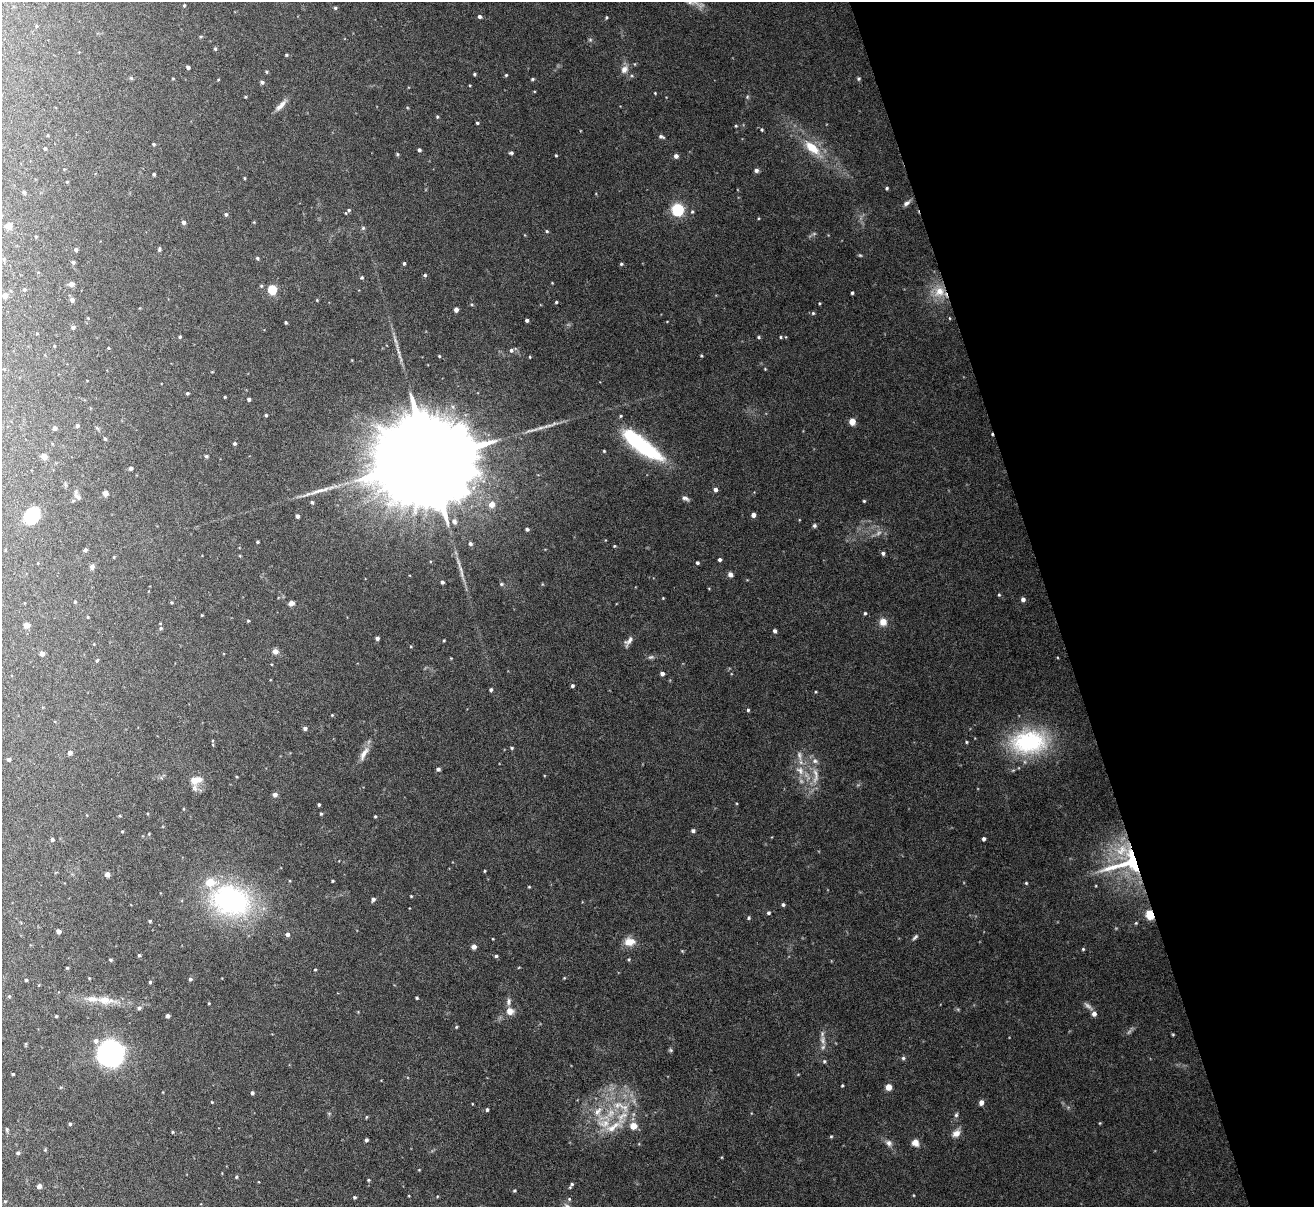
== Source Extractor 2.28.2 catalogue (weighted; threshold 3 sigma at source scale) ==
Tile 12 of 4 x 4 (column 4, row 3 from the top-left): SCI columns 3935-5246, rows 1348-2552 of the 5247 x 5228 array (HDU 1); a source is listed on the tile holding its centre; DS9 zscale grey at full resolution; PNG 1316 x 1209 px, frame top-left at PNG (2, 2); no overlay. Shown black and unused: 20% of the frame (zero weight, under 4 of 8 exposures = <1% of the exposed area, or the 3 px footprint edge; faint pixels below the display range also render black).
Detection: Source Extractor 2.28.2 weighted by HDU 2 'WHT'; one run over the whole footprint, this tile lists its part. Background 0.0598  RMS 0.0025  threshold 0.0101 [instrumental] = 3 sigma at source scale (4.09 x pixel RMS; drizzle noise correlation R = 1.36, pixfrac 0.8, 0.05/0.05 arcsec/px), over >= 5 px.
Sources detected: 281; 8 too faint to see at this stretch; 1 cosmic-ray / hot-pixel residue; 1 long thin detection or spike segment (spike, bleed or trail) — not listed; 8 inside a brighter listed object's ellipse — not listed separately; the other 263 listed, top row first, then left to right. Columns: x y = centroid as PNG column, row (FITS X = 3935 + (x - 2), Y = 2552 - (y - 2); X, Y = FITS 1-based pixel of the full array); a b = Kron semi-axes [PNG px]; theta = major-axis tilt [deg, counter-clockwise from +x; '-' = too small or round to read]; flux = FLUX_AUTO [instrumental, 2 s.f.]
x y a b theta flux
184 5 4 3 - 0.26
335 8 5 4 - 0.32
479 16 5 4 - 0.59
606 17 6 3 82 0.25
36 26 5 3 - 0.23
200 37 5 3 - 0.26
590 40 5 5 - 0.33
215 49 5 4 - 0.31
286 55 5 4 - 0.27
188 67 4 3 - 0.73
624 69 12 9 54 1.5
266 72 4 4 - 0.28
474 74 4 3 - 0.34
506 75 4 4 - 0.28
131 78 6 4 -44 0.29
173 78 4 3 - 0.19
532 79 4 3 - 0.34
858 79 5 5 - 0.34
218 80 4 3 - 0.18
262 82 5 4 - 0.57
470 85 4 2 - 0.18
655 93 3 3 - 0.18
747 97 6 4 48 0.29
281 105 19 6 46 1.5
437 117 4 3 - 0.27
477 123 3 3 - 0.35
736 126 4 3 - 0.23
762 129 5 4 - 0.28
661 137 8 5 -19 0.48
154 144 4 3 - 0.26
45 148 4 3 - 0.27
812 148 27 12 -41 5.8
419 150 4 3 - 0.5
511 153 5 4 - 0.44
397 154 5 4 - 0.26
556 155 3 2 - 0.23
676 156 5 4 - 0.97
756 170 5 4 - 0.63
154 174 3 3 - 0.4
244 178 4 3 - 0.19
67 182 4 3 - 0.19
887 188 3 3 - 0.37
24 192 4 4 - 0.4
907 203 10 5 34 0.79
678 209 6 5 - 39
349 210 6 5 - 0.44
692 212 5 4 - 0.31
226 214 5 4 - 0.45
184 222 5 4 - 0.71
9 226 7 6 - 1.4
363 228 5 5 - 0.38
547 231 4 3 - 0.29
36 236 4 3 - 0.2
76 249 4 4 - 0.55
159 249 6 4 79 0.37
860 255 5 4 - 0.27
257 258 4 4 - 0.35
73 262 4 4 - 0.56
404 263 4 3 - 0.42
621 264 5 4 - 0.32
425 275 4 4 - 0.39
362 278 4 4 - 0.32
71 284 5 4 - 1.3
261 286 5 4 - 0.28
24 289 5 4 - 0.37
272 289 5 5 - 13
939 291 16 14 34 4.3
852 293 3 3 - 0.37
5 296 5 5 - 1.4
72 300 5 5 - 0.86
317 300 3 3 - 0.18
556 302 3 3 - 0.25
820 303 3 3 - 0.2
472 304 5 4 - 0.28
456 310 4 4 - 1
813 313 5 5 - 0.31
949 318 5 3 - 0.18
527 320 4 3 - 0.55
286 322 3 3 - 0.32
73 327 4 4 - 0.66
180 337 4 3 - 0.3
759 337 5 4 - 0.29
781 337 4 4 - 0.25
395 341 10 3 -69 0.61
54 346 3 3 - 0.17
108 348 4 3 - 0.19
511 350 6 5 - 0.56
439 356 3 3 - 0.23
701 356 4 3 - 0.24
530 357 4 3 - 0.18
765 369 4 3 - 0.19
187 393 4 3 - 0.36
225 397 3 2 - 0.21
249 399 3 3 - 0.5
266 415 3 3 - 0.29
621 416 4 4 - 0.26
852 421 5 4 - 3.9
77 426 4 4 - 0.57
54 428 5 4 - 0.67
105 439 4 3 - 0.34
234 443 4 4 - 0.39
640 444 44 12 -37 29
604 451 3 3 - 0.23
44 456 4 4 - 2.5
206 456 4 4 - 0.34
431 459 43 19 13 10000
131 468 4 4 - 0.69
715 490 5 4 - 0.9
105 493 5 5 - 1.3
78 496 14 5 -56 0.95
685 498 10 5 -24 0.73
864 501 3 3 - 0.26
312 502 5 4 - 0.39
492 504 6 6 - 2.1
753 515 4 4 - 1.3
297 516 4 3 - 0.74
31 517 18 14 68 9
454 521 8 7 - 0.86
814 526 5 4 - 0.42
527 529 4 4 - 0.48
257 542 3 3 - 0.3
470 544 5 4 - 0.49
614 546 4 3 - 0.23
5 550 4 3 - 0.16
85 550 4 4 - 0.49
883 553 5 4 - 0.49
114 557 4 3 - 0.19
720 560 4 3 - 0.53
697 563 3 3 - 0.44
92 567 6 5 - 0.79
462 574 12 5 -85 0.83
730 574 5 4 - 1.1
442 582 4 3 - 0.48
501 584 5 5 - 0.32
999 595 4 3 - 0.26
663 598 3 3 - 0.17
1023 599 5 5 - 0.84
75 602 4 3 - 0.24
171 602 4 3 - 0.26
291 603 5 4 - 1
865 613 4 3 - 0.31
202 615 3 3 - 0.2
88 617 4 3 - 0.16
248 621 4 3 - 0.24
883 622 6 6 - 2.7
26 625 5 5 - 1.5
161 628 5 4 - 0.34
775 631 5 4 - 0.66
377 638 4 4 - 0.65
444 640 3 3 - 0.22
628 641 15 7 52 1.2
275 651 6 6 - 1.3
42 653 4 4 - 1.2
97 660 5 3 - 0.21
662 673 5 4 - 0.84
572 686 4 3 - 0.43
491 690 4 4 - 0.44
815 692 4 3 - 0.2
748 710 4 3 - 0.36
332 715 4 3 - 0.2
305 728 4 4 - 0.69
966 742 4 3 - 0.27
1029 742 48 31 5 23
512 748 4 4 - 0.27
70 753 4 4 - 0.99
364 754 23 7 60 2.1
799 756 14 6 -84 1.3
9 759 4 3 - 0.66
438 769 5 4 - 0.53
800 770 15 10 -46 2.7
815 776 28 8 -89 3.1
196 780 14 8 11 2.7
275 794 5 5 - 1
319 804 3 3 - 0.3
321 814 4 3 - 0.3
120 816 5 3 - 0.23
375 816 3 3 - 0.27
122 831 4 4 - 0.22
693 831 5 4 - 0.58
984 839 4 3 - 0.6
52 840 4 4 - 0.45
1127 863 59 29 15 27
484 871 3 3 - 0.24
107 874 5 5 - 1.1
332 881 3 3 - 0.24
1026 883 4 4 - 0.24
529 887 3 3 - 0.21
411 896 4 3 - 0.19
373 899 5 4 - 0.65
231 900 55 40 -17 37
783 905 4 4 - 0.42
768 913 4 4 - 0.43
1150 915 7 6 - 5.4
749 918 5 4 - 0.35
150 921 3 3 - 0.27
1136 923 5 4 - 0.25
58 931 4 4 - 1.1
287 934 5 5 - 0.72
915 937 10 5 48 0.54
493 939 4 3 - 0.16
630 942 14 10 3 2.6
474 947 5 5 - 1.1
1083 949 4 4 - 0.27
682 951 4 4 - 0.2
139 955 4 4 - 0.3
496 956 4 4 - 0.39
111 960 5 4 - 0.31
67 968 4 3 - 0.25
315 970 4 3 - 0.2
564 978 4 3 - 0.19
190 979 4 3 - 0.33
26 980 3 3 - 0.3
150 982 3 3 - 0.28
9 996 5 4 - 0.26
417 998 4 3 - 0.26
105 1000 22 10 -5 3.7
209 1003 3 2 - 0.17
139 1008 5 5 - 0.5
510 1011 10 10 - 1.7
1094 1014 5 5 - 1
56 1016 4 3 - 0.23
167 1016 4 4 - 0.74
456 1027 4 4 - 0.24
1173 1034 4 3 - 0.22
823 1040 17 7 -87 1.5
96 1041 8 7 - 0.96
26 1044 6 3 71 0.22
671 1050 6 5 - 0.33
111 1054 13 13 - 100
903 1058 6 5 - 0.42
824 1061 5 4 - 0.3
13 1074 3 3 - 0.26
842 1085 3 2 - 0.26
888 1087 4 4 - 3.6
252 1093 4 4 - 0.52
212 1102 3 3 - 0.18
981 1102 5 5 - 1.2
487 1110 4 4 - 0.45
597 1111 15 9 49 2.7
956 1115 7 5 74 0.48
366 1117 5 3 - 0.19
622 1117 27 12 59 6
604 1123 21 13 6 4.8
1100 1123 5 3 - 0.17
70 1124 3 3 - 0.41
633 1126 6 6 - 3.1
7 1129 6 4 -88 0.32
173 1132 4 3 - 0.23
956 1133 11 8 37 1.5
831 1136 4 4 - 0.23
366 1140 3 3 - 0.5
889 1143 9 8 - 1
915 1143 9 8 - 1.4
18 1153 4 4 - 0.52
236 1177 4 4 - 0.29
368 1180 4 4 - 0.24
572 1184 6 5 - 0.44
39 1186 4 4 - 0.95
514 1191 4 3 - 0.3
914 1195 4 3 - 0.17
355 1197 4 4 - 0.35
569 1199 5 5 - 0.3
5 1201 4 4 - 0.22
Overlapping masked pixels (flux is a lower limit): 3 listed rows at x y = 939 291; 1127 863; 1150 915